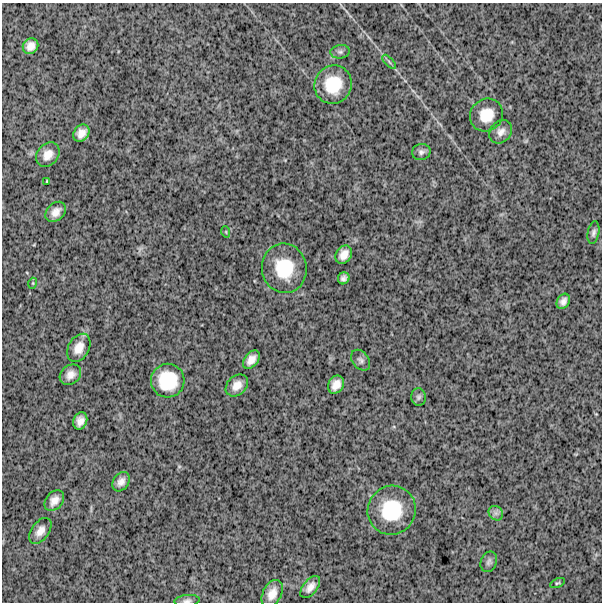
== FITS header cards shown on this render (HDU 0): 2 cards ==
NAXIS1  =                  600
NAXIS2  =                  600

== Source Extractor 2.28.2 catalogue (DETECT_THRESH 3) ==
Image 600 x 600 px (HDU 0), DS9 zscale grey, 1 PNG px = 1 image px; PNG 604 x 604 px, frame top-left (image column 1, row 600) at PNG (2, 3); each listed source drawn as its Kron ellipse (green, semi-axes under 4 px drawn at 4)
Background 1690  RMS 250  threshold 759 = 3 sigma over >= 5 px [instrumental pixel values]
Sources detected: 37; all 37 listed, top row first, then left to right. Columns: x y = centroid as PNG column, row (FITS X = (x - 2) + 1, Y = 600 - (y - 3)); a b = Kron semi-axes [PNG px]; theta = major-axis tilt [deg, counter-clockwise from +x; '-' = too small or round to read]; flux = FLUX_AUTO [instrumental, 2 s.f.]
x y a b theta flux
30 46 8 7 - 120000
340 52 9 6 7 48000
389 62 9 3 -46 32000
333 85 19 18 - 600000
486 115 17 16 - 350000
501 132 13 10 49 120000
81 133 9 7 51 130000
421 152 9 8 - 60000
48 155 13 10 51 170000
47 181 3 2 - 13000
56 212 12 8 43 130000
226 232 6 3 -72 16000
593 233 11 5 80 53000
344 255 10 7 58 140000
284 268 25 22 -82 720000
344 278 6 5 - 65000
33 283 5 3 - 15000
563 301 8 6 60 76000
79 348 15 10 60 190000
251 360 10 6 53 130000
361 360 11 8 -53 64000
70 375 11 9 38 130000
168 381 17 17 - 660000
237 385 12 9 44 160000
336 385 9 7 58 150000
419 397 9 7 88 43000
80 421 9 7 68 110000
121 482 10 7 58 99000
54 500 11 8 49 130000
392 510 25 24 - 850000
496 513 8 6 -45 58000
40 531 15 9 54 140000
489 562 10 8 68 60000
557 583 8 3 25 22000
310 587 13 7 51 120000
272 594 15 9 64 170000
187 601 13 6 6 58000
At the frame edge (FLAGS 8, measured only in part): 1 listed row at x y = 187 601